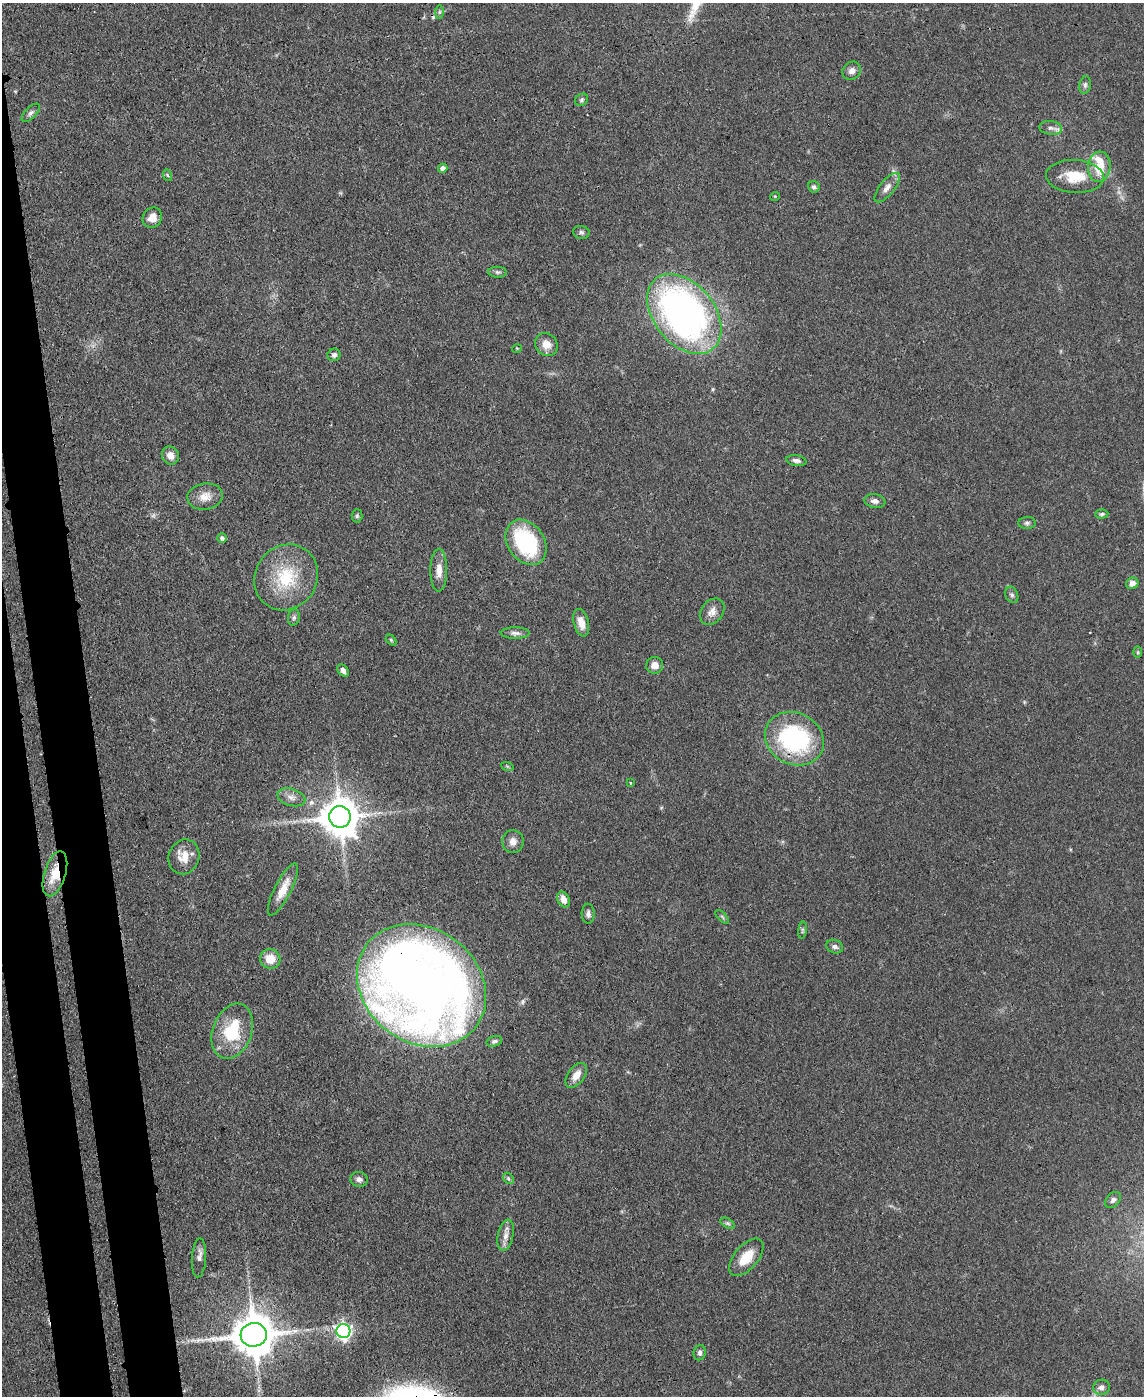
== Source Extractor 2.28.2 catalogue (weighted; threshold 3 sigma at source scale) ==
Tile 7 of 4 x 3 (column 3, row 2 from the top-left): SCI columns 2359-3500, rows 1593-2986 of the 4715 x 4692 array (HDU 1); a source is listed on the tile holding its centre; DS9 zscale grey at full resolution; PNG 1146 x 1398 px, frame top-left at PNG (2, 3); each listed source drawn as its Kron ellipse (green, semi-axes under 4 px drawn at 4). Shown black and unused: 6% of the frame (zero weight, under 3 of 4 exposures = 9% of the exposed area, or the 3 px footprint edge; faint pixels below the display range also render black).
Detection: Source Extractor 2.28.2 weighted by HDU 2 'WHT'; one run over the whole footprint, this tile lists its part. Background 0.081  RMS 0.0043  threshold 0.0196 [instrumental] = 3 sigma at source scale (4.5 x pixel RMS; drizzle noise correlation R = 1.50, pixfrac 1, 0.05/0.05 arcsec/px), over >= 5 px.
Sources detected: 73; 1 cosmic-ray / hot-pixel residue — neither listed nor drawn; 1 inside a brighter listed object's ellipse — not listed separately; the other 71 listed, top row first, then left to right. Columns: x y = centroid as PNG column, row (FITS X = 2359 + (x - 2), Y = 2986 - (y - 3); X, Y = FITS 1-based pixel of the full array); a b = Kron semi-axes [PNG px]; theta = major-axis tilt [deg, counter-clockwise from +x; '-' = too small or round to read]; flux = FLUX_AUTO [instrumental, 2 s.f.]
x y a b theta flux
439 12 6 4 89 0.73
852 71 10 8 41 2.1
1085 85 9 5 80 1.2
581 100 7 5 35 0.87
31 113 11 5 45 1.5
1051 128 11 7 -9 2
1099 167 15 11 84 9.9
443 168 5 4 - 2.1
167 175 6 3 -70 0.61
1075 176 29 16 -3 12
814 187 6 5 - 1.1
887 188 18 7 51 3.1
775 196 5 3 - 0.36
152 218 10 9 - 4
581 232 8 6 -11 1.1
497 272 9 5 -4 1.1
684 314 45 30 -51 190
546 344 12 10 -49 4.3
517 348 5 3 - 0.34
334 355 6 6 - 1.4
170 456 9 8 - 3.2
796 460 10 5 -11 1.6
205 496 18 13 8 5
875 501 10 7 -10 2.1
1102 514 6 4 3 0.86
357 516 6 5 - 0.82
1027 523 9 5 1 1.1
222 538 5 4 - 1.4
526 542 24 18 -55 43
439 570 21 8 89 4.6
286 577 34 31 55 24
1132 583 6 5 - 2.7
1012 595 8 6 -68 1.2
712 612 14 10 52 3.5
294 617 8 6 75 1.1
581 623 14 7 -75 4.4
515 633 14 5 0 1.8
391 640 6 4 -46 0.55
1138 652 6 4 -90 0.51
655 665 8 8 - 3.5
343 671 7 5 -56 1.7
794 739 30 25 -28 57
507 766 6 4 -19 0.57
630 783 3 3 - 0.42
291 797 14 8 -16 2.8
340 817 11 10 - 1300
513 841 11 10 - 3.2
184 857 17 15 70 6.3
55 874 23 10 73 11
283 890 29 8 63 7
564 899 8 6 -67 3.3
588 914 10 6 -89 1.6
722 917 8 3 -45 0.73
802 930 8 4 82 0.84
835 947 9 6 -21 1.4
270 959 10 9 - 7
421 986 68 57 -37 630
232 1031 28 19 69 21
494 1041 8 5 15 1.1
576 1075 14 8 52 4.1
508 1178 6 4 -46 0.69
359 1179 8 7 - 1.7
1113 1200 9 6 48 1.3
727 1223 8 4 -31 0.9
506 1235 16 7 78 3.1
746 1257 22 12 49 10
199 1258 19 7 86 2.3
343 1331 7 7 - 150
254 1335 13 12 - 1500
700 1353 7 6 - 1.2
1101 1387 8 7 - 1.9
Overlapping masked pixels (flux is a lower limit): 3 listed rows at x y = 794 739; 55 874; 421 986